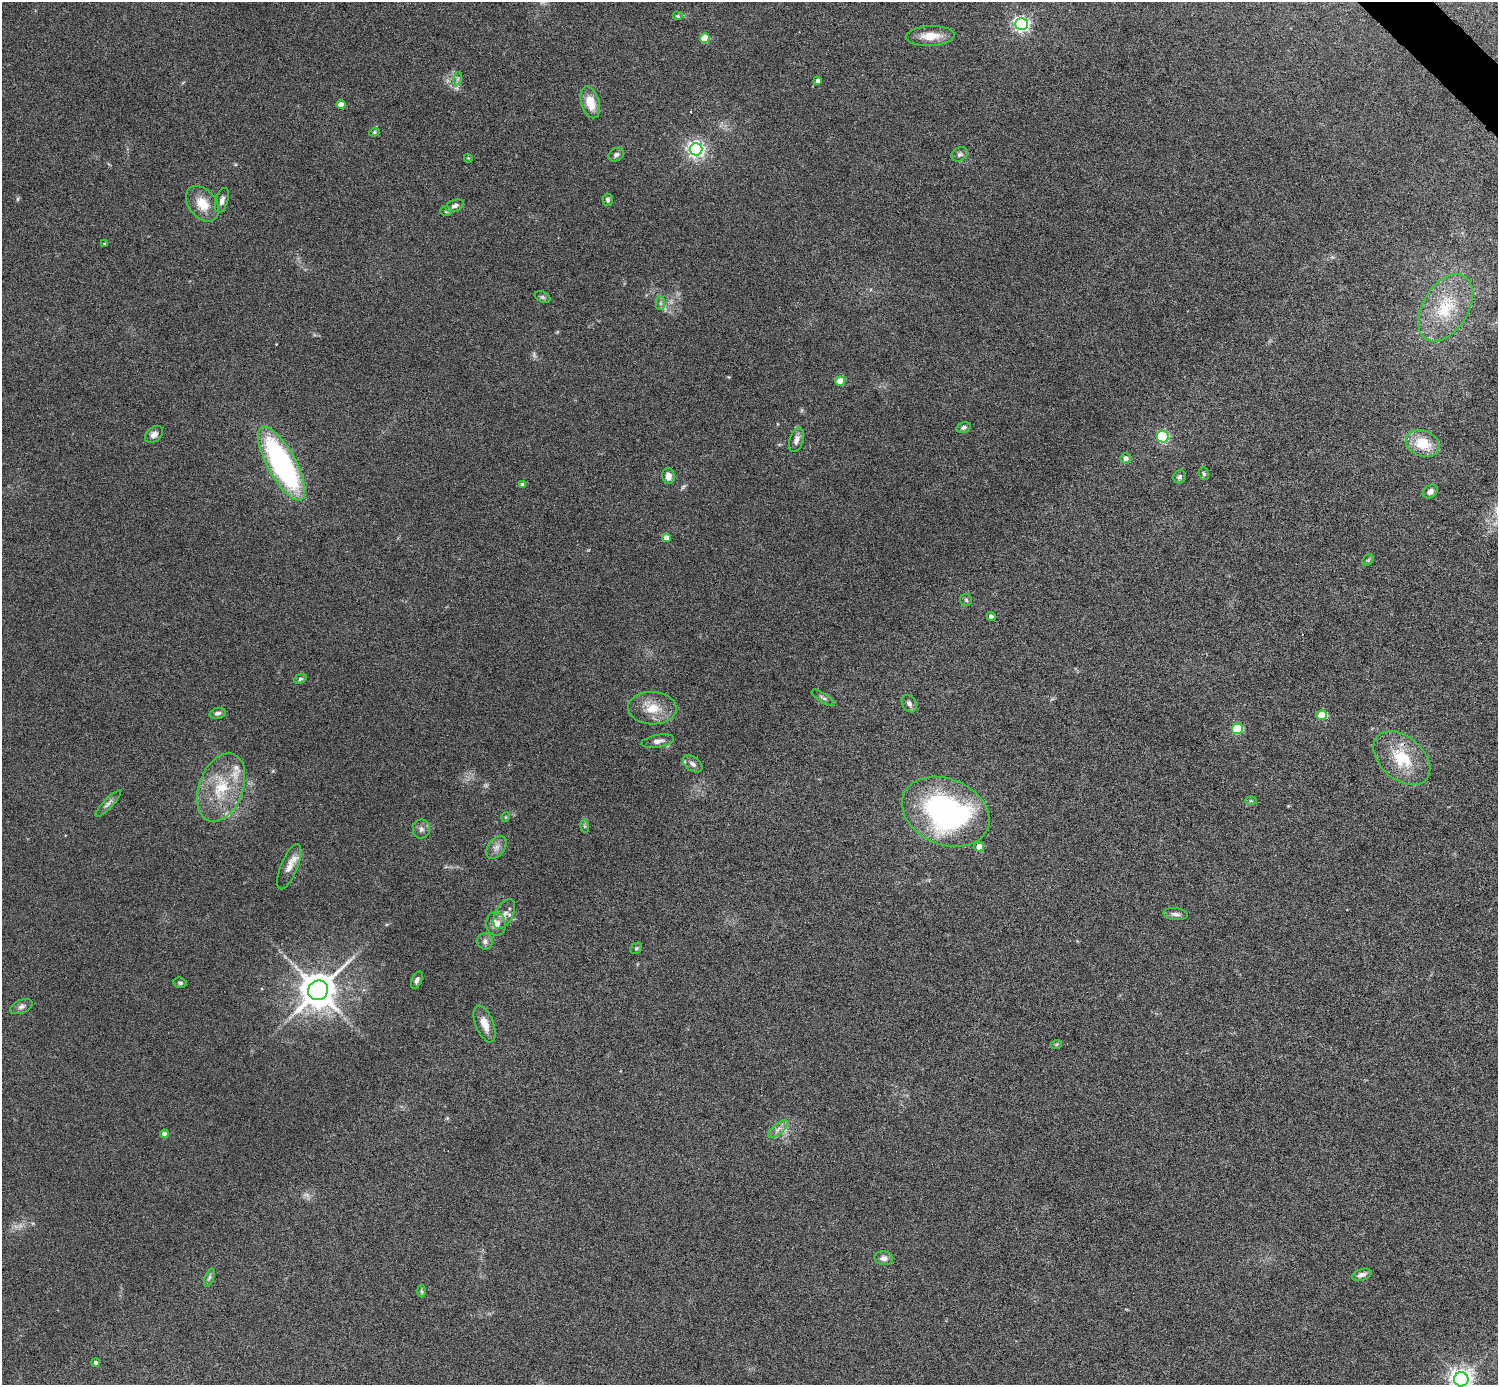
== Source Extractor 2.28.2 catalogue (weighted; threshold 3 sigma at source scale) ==
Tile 10 of 4 x 4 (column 2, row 3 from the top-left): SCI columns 1497-2992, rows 1681-3063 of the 5983 x 5982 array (HDU 1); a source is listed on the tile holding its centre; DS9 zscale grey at full resolution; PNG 1500 x 1387 px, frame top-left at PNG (2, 2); each listed source drawn as its Kron ellipse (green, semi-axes under 4 px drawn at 4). Shown black and unused: <1% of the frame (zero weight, under 4 of 8 exposures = <1% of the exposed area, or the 3 px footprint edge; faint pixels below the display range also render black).
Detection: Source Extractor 2.28.2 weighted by HDU 2 'WHT'; one run over the whole footprint, this tile lists its part. Background 0.0717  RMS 0.0044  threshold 0.0178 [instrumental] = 3 sigma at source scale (4.09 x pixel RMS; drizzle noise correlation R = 1.36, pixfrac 0.8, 0.05/0.05 arcsec/px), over >= 5 px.
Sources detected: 83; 2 too faint to see at this stretch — neither listed nor drawn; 3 inside a brighter listed object's ellipse — not listed separately; the other 78 listed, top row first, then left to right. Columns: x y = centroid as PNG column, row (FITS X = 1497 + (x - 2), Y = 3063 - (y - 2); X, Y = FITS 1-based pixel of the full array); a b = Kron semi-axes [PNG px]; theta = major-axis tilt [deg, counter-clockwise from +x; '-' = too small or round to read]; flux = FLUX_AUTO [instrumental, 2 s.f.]
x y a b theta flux
678 16 5 4 - 0.55
1021 24 6 6 - 130
930 36 24 10 3 6.1
705 38 5 4 - 12
457 79 7 4 71 0.8
818 80 4 4 - 1.3
590 102 16 9 -73 7.1
341 105 4 4 - 4.3
374 132 5 4 - 0.53
696 149 6 6 - 150
960 154 8 6 31 1.2
616 155 8 6 33 1.1
468 158 4 3 - 0.35
222 200 13 6 72 1.7
608 200 6 5 - 0.91
202 204 20 13 -50 7.2
455 206 10 5 20 1.5
446 211 6 5 - 0.74
105 244 3 3 - 0.51
542 297 8 5 -26 0.8
660 303 7 4 90 0.89
1445 308 37 22 58 20
840 381 5 4 - 8.1
964 427 7 5 14 1.3
154 434 10 7 41 1.8
1163 437 6 5 - 46
796 440 13 7 73 2.5
1423 444 17 13 -22 10
1126 458 5 5 - 1.6
281 463 41 14 -61 83
1204 474 7 5 -73 0.6
668 476 8 6 -88 2.6
1180 477 7 6 - 1.1
523 485 4 4 - 1.7
1430 491 8 6 36 1.7
666 538 4 4 - 3.6
1368 560 6 5 - 0.66
966 600 6 6 - 0.71
991 616 4 4 - 1.3
300 679 6 4 20 0.64
823 698 13 4 -32 1.1
909 704 9 6 -57 1.5
652 708 24 16 -3 8.6
218 713 8 5 10 1.3
1322 715 5 4 - 12
1237 729 5 5 - 27
658 741 16 6 10 2
1402 758 33 21 -41 16
693 764 11 6 -36 1.6
221 787 35 22 69 19
1251 801 6 4 -1 0.49
108 804 17 5 46 1.6
946 812 45 33 -23 92
506 817 5 3 - 0.32
584 826 6 4 -71 0.55
421 829 9 8 - 1.7
496 847 13 8 54 2.3
979 847 5 5 - 3.7
289 867 24 8 68 4.1
504 914 16 8 62 2.7
1176 914 12 6 -5 1.5
496 924 11 10 - 3.7
485 941 8 7 - 1.6
636 948 6 5 - 0.56
417 980 9 5 66 1.3
180 983 7 5 -17 0.82
318 990 10 9 - 1100
21 1007 12 6 23 1.4
485 1024 19 9 -68 4.8
1056 1045 6 4 20 0.47
778 1129 12 5 40 1.7
164 1134 4 4 - 2.1
884 1258 9 7 -8 1.9
1362 1275 10 5 17 2
209 1277 9 4 69 0.87
421 1291 6 4 -88 0.54
96 1362 4 4 - 0.94
1461 1379 7 7 - 290
Isophote crosses this tile's border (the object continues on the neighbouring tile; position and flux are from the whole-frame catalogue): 1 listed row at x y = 1461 1379